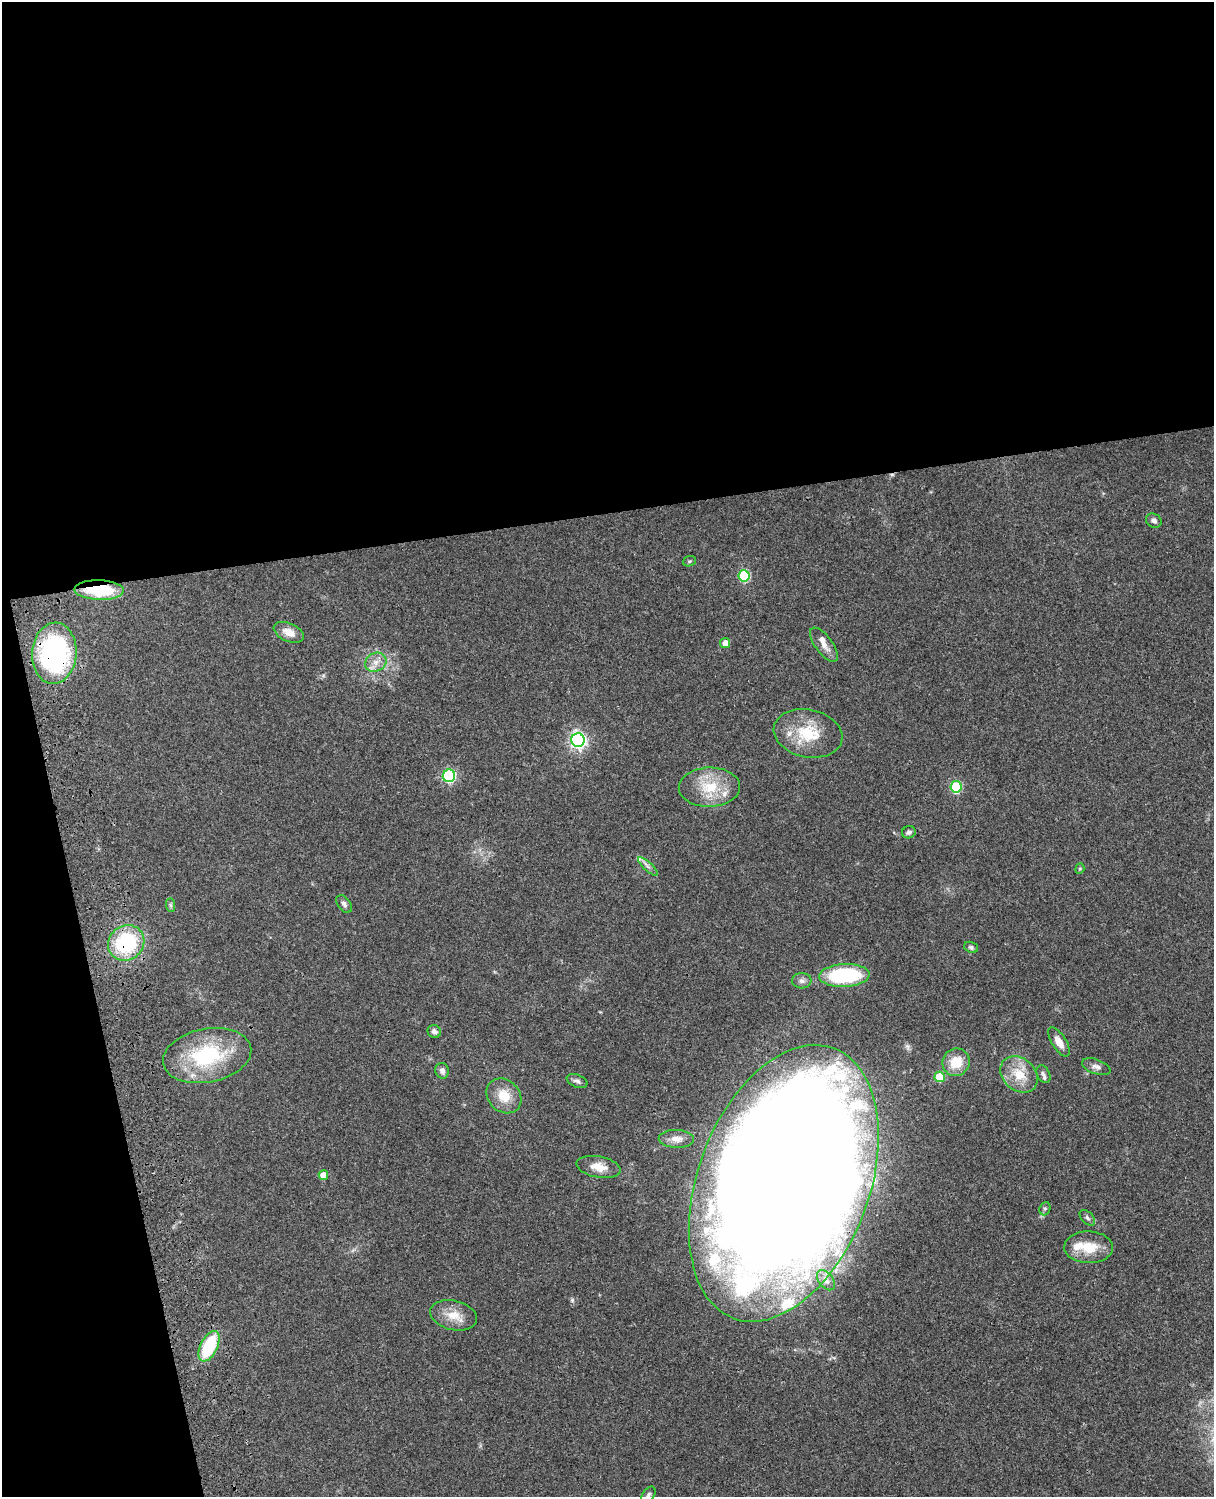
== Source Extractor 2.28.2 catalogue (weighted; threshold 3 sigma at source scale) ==
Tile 1 of 4 x 3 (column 1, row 1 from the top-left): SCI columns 121-1332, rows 3269-4763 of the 5087 x 4927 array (HDU 1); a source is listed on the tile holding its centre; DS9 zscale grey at full resolution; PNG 1216 x 1499 px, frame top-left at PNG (2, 2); each listed source drawn as its Kron ellipse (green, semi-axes under 4 px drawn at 4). Shown black and unused: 39% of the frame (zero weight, under 3 of 4 exposures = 6% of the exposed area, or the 3 px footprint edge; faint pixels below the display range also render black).
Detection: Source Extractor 2.28.2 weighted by HDU 2 'WHT'; one run over the whole footprint, this tile lists its part. Background 0.0886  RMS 0.0062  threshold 0.0277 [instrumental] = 3 sigma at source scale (4.5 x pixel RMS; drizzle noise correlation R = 1.50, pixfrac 1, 0.05/0.05 arcsec/px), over >= 5 px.
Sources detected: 54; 1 inside a brighter object's white glare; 1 cosmic-ray / hot-pixel residue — neither listed nor drawn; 7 inside a brighter listed object's ellipse — not listed separately; the other 45 listed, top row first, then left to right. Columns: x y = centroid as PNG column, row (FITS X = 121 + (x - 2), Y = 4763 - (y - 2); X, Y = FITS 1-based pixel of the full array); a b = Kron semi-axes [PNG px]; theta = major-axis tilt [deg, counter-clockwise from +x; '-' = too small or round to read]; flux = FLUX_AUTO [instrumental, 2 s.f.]
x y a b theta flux
1154 521 8 7 - 2.3
689 561 6 5 - 0.93
744 576 6 5 - 43
99 590 25 9 -2 28
289 632 16 9 -24 6.9
725 643 5 5 - 4.3
824 645 20 8 -54 5.3
54 653 31 22 86 100
376 662 11 9 25 5
808 733 35 24 -12 26
578 740 7 6 - 200
449 776 6 6 - 76
709 787 31 19 2 22
956 787 6 5 - 44
909 832 7 6 - 1.7
648 866 13 3 -41 2
1080 869 5 4 - 0.75
344 904 10 6 -53 2.1
170 905 7 4 -89 1.2
126 943 19 17 37 52
971 947 7 5 -20 1.4
844 975 25 11 3 55
802 981 10 7 2 2.5
434 1031 7 6 - 2.3
1059 1042 16 7 -58 5.6
207 1056 45 27 11 55
956 1062 14 13 - 14
1096 1067 15 7 -20 2.9
442 1071 8 6 -75 2.4
1019 1074 20 16 -42 15
1043 1074 9 6 -63 1.8
940 1077 5 5 - 18
577 1081 11 6 -22 2.1
504 1096 19 15 -46 13
676 1139 18 8 -2 5
599 1167 22 10 -11 8.2
323 1175 5 4 - 8.3
784 1183 144 86 70 3100
1045 1209 7 5 68 1.1
1087 1218 9 5 -45 1.5
1089 1247 24 16 -1 15
826 1280 11 7 -52 2.8
454 1315 24 14 -13 11
209 1346 16 8 64 35
648 1495 9 6 52 1.5
Overlapping masked pixels (flux is a lower limit): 4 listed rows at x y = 99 590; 54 653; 126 943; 784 1183
Isophote crosses this tile's border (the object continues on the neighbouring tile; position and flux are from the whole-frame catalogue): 1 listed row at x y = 648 1495